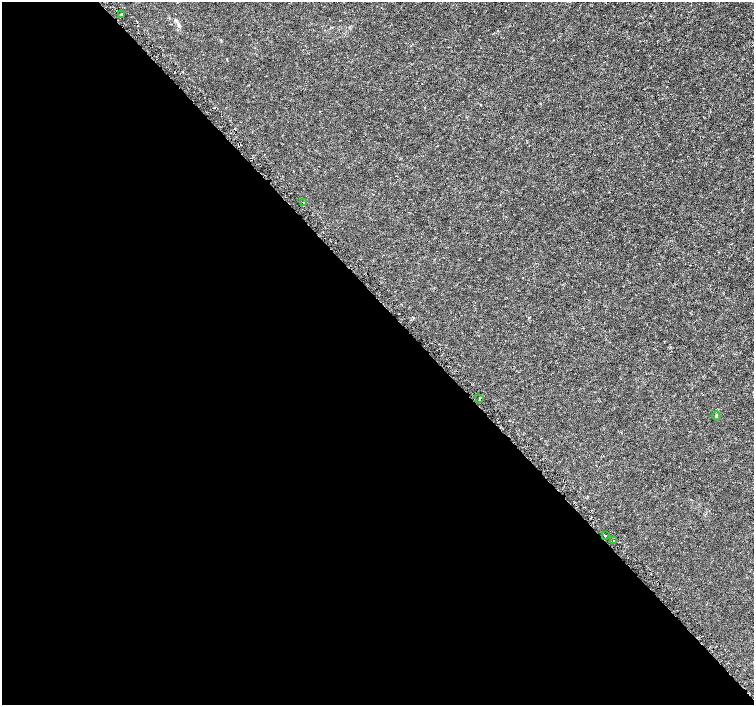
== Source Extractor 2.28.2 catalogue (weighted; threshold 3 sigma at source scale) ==
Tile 9 of 4 x 4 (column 1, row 3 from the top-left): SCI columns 27-1529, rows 1577-2981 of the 6065 x 6026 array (HDU 1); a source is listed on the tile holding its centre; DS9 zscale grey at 2 x 2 block average (1 PNG px = mean of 2 x 2 image px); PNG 756 x 707 px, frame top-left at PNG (2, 2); each listed source drawn as its Kron ellipse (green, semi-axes under 4 px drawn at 4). Shown black and unused: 57% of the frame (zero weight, under 3 of 5 exposures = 2% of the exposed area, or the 3 px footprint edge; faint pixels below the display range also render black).
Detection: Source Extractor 2.28.2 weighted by HDU 2 'WHT'; one run over the whole footprint, this tile lists its part. Background -5.22e-05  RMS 7.0e-04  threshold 0.00314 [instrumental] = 3 sigma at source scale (4.5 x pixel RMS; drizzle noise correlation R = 1.50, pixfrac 1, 0.0396/0.0396 arcsec/px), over >= 5 px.
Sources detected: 7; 1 cosmic-ray / hot-pixel residue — neither listed nor drawn; the other 6 listed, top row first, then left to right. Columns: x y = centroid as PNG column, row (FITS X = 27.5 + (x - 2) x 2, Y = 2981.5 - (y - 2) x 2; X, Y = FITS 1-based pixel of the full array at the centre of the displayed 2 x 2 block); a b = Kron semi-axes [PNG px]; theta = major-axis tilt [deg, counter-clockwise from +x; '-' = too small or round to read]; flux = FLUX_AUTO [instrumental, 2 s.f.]
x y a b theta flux
122 14 2 2 - 0.21
304 202 2 2 - 0.44
480 399 2 2 - 0.76
717 416 4 2 - 0.13
605 535 2 2 - 0.12
614 541 2 2 - 0.094